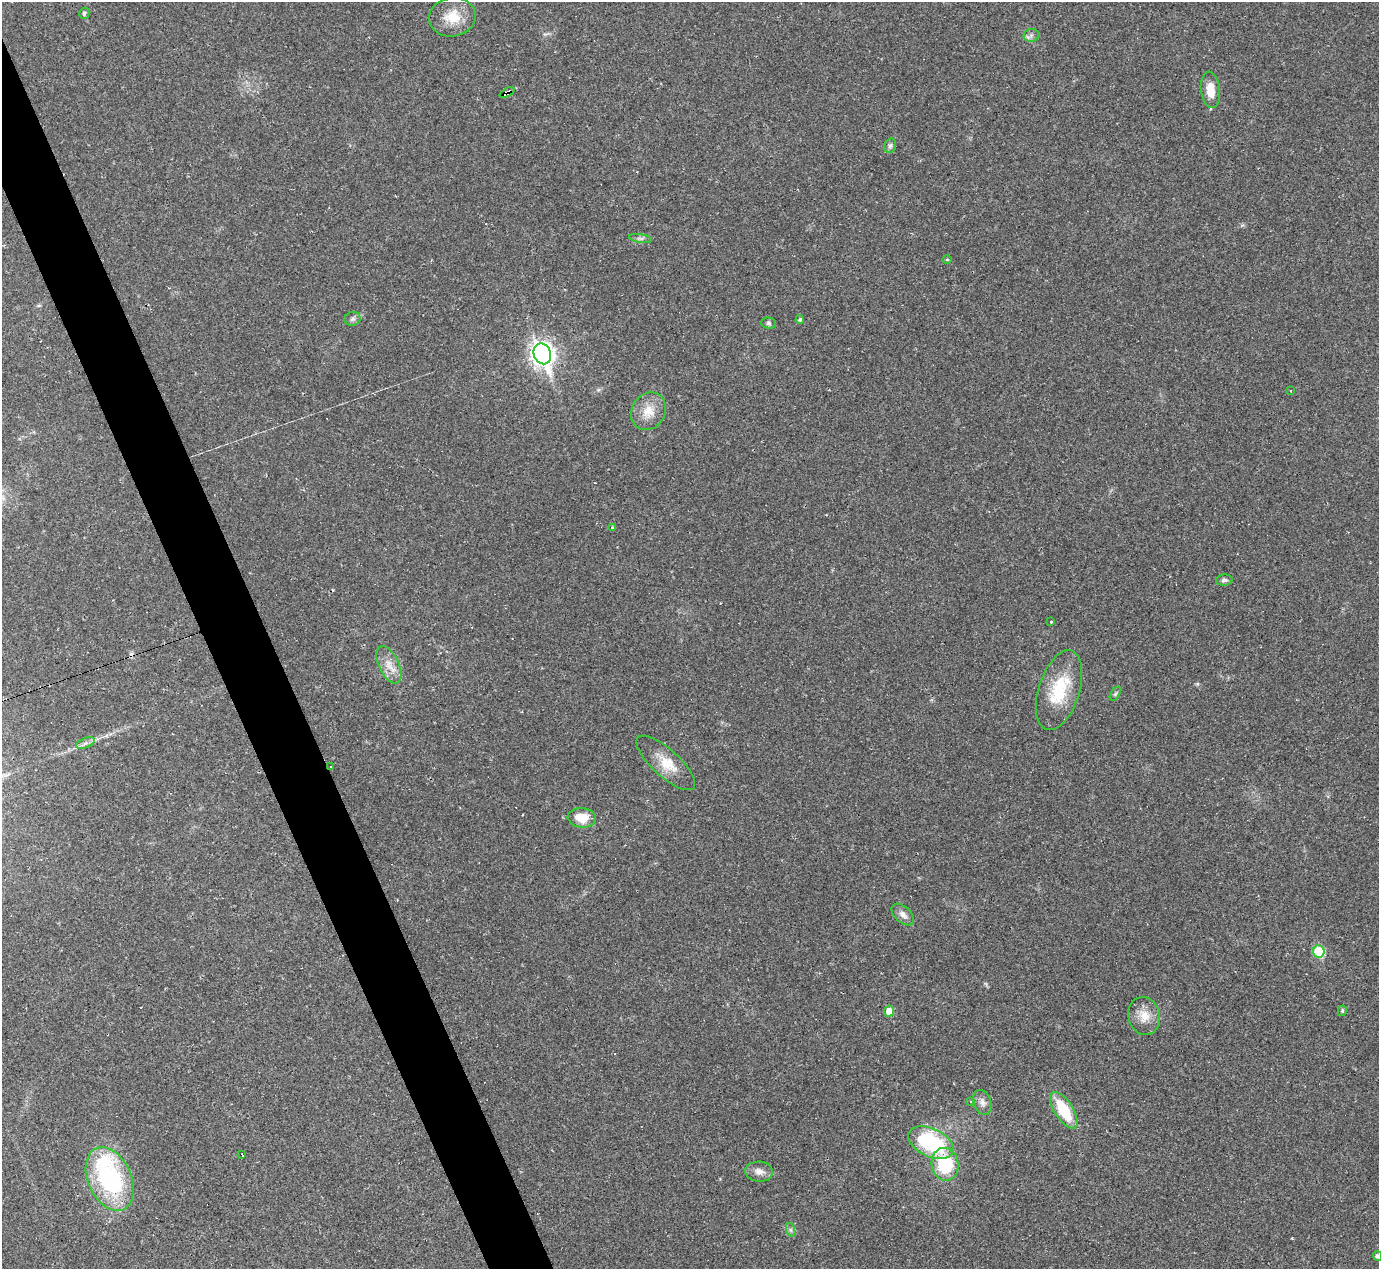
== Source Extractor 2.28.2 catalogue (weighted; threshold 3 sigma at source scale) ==
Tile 11 of 4 x 4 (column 3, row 3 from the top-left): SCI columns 2755-4131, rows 1542-2808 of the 5525 x 5503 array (HDU 1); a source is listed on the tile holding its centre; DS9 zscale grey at full resolution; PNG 1381 x 1271 px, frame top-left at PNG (2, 2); each listed source drawn as its Kron ellipse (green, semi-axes under 4 px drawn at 4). Shown black and unused: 4% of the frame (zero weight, under 2 of 3 exposures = <1% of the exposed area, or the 3 px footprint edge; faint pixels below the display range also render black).
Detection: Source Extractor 2.28.2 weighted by HDU 2 'WHT'; one run over the whole footprint, this tile lists its part. Background 0.0926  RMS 0.0057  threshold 0.0255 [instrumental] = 3 sigma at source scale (4.5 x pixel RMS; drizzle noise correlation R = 1.50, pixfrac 1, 0.05/0.05 arcsec/px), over >= 5 px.
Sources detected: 45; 4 cosmic-ray / hot-pixel residue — neither listed nor drawn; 2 inside a brighter listed object's ellipse — not listed separately; the other 39 listed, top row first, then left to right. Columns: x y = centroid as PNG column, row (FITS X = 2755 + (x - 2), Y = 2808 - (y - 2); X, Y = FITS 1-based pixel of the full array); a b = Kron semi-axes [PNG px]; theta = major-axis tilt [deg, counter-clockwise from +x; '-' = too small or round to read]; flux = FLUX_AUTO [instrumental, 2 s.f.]
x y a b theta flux
84 13 5 5 - 1.3
452 17 23 19 8 14
1031 35 8 6 16 1.9
1210 90 18 9 -83 8.7
507 92 8 4 25 17
890 146 7 5 72 1.5
640 238 12 4 -8 1.6
947 260 5 3 - 0.52
353 319 8 7 - 1.6
800 319 4 4 - 1
768 323 7 5 -2 1.1
542 354 10 8 -67 380
1291 391 4 2 - 0.43
648 411 20 16 58 10
612 527 3 3 - 0.65
1224 580 8 5 4 1.7
1051 622 3 2 - 1
389 665 20 10 -65 7
1059 690 41 20 72 27
1115 694 8 4 58 1
85 743 10 5 22 2
666 763 38 13 -42 13
331 767 3 3 - 7.8
582 818 14 10 -5 11
903 914 13 8 -42 3.3
1319 951 6 5 - 26
889 1011 5 5 - 7.4
1342 1011 5 4 - 0.95
1144 1016 19 16 -76 9.1
970 1102 3 3 - 0.58
982 1102 13 8 -70 3.2
1064 1110 21 9 -57 22
931 1143 24 14 -26 51
242 1154 3 2 - 1.2
945 1164 16 13 -79 29
759 1172 14 10 -6 4.1
110 1179 34 21 -66 76
791 1230 7 4 -71 1.1
1377 1256 5 4 - 1.5
Overlapping masked pixels (flux is a lower limit): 2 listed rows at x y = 507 92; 331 767
Isophote crosses this tile's border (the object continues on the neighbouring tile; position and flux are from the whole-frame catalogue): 1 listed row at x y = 1377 1256